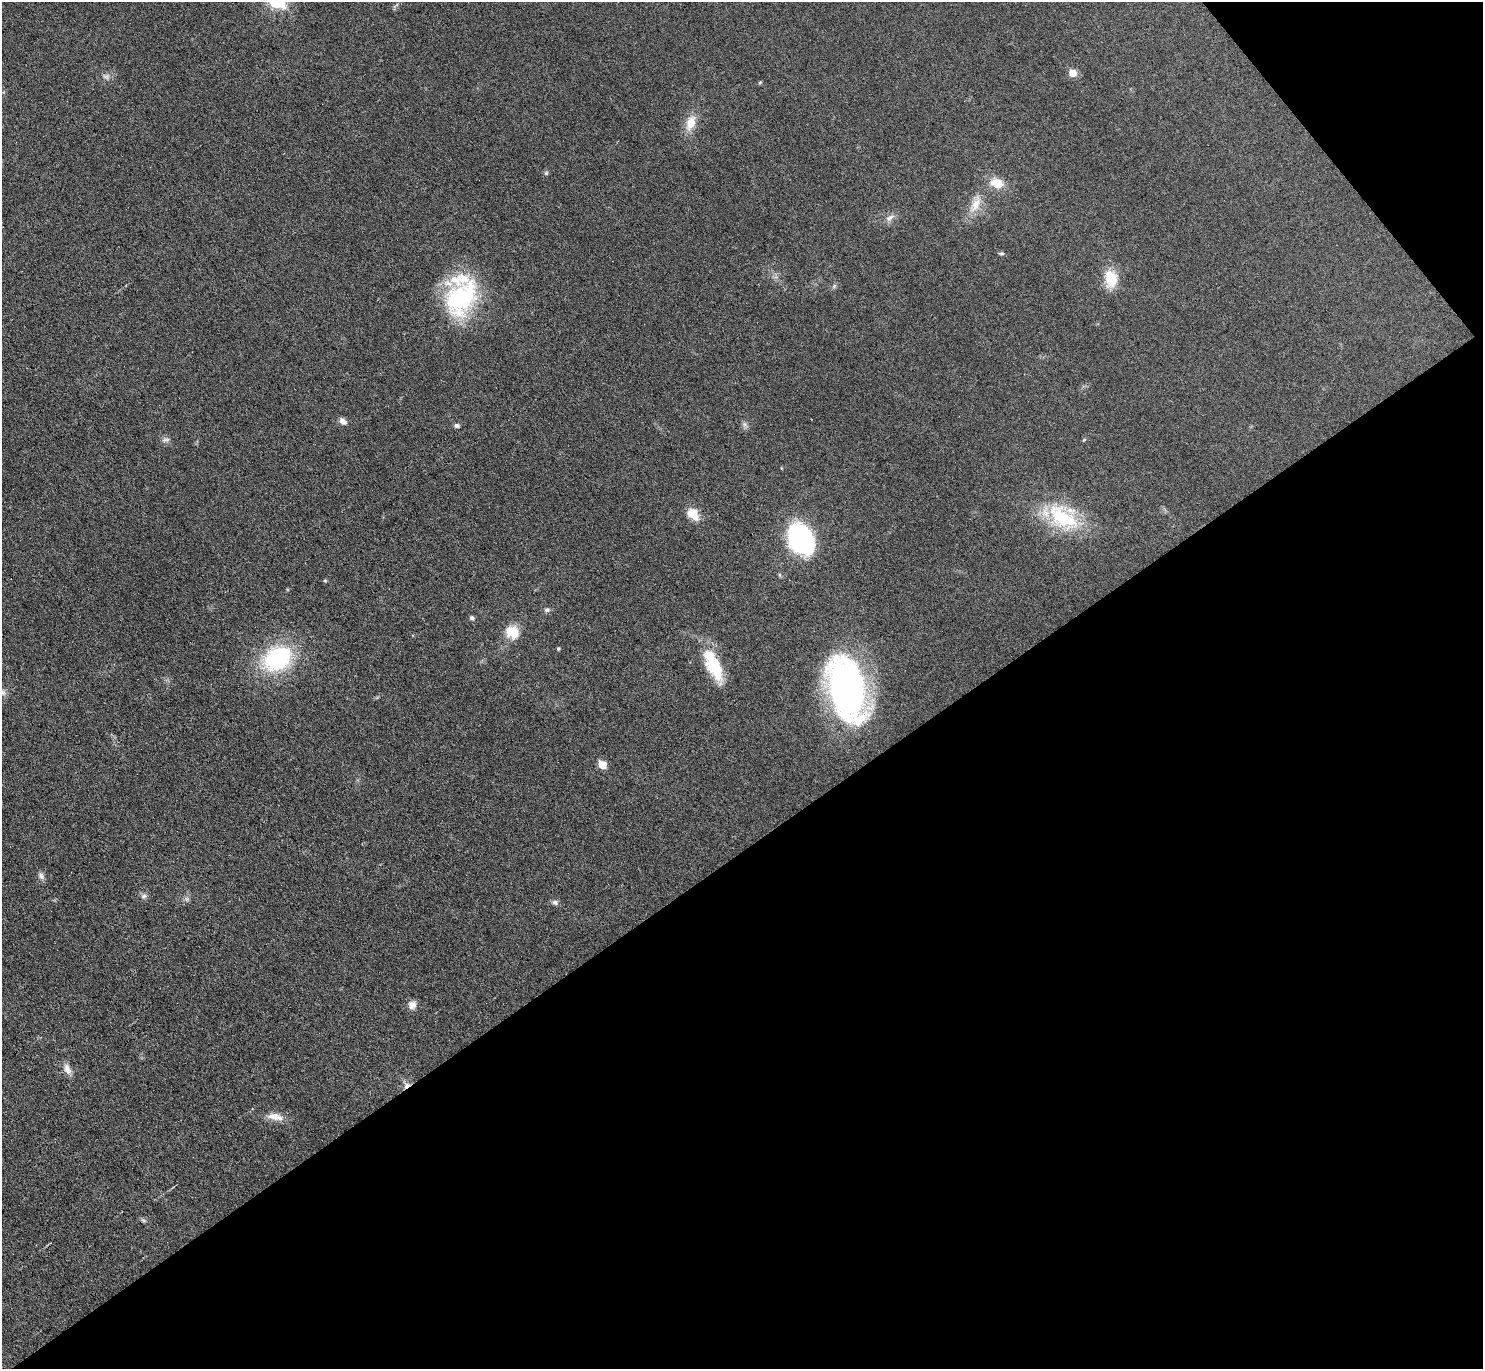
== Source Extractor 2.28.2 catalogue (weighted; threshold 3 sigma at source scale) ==
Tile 12 of 4 x 4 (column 4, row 3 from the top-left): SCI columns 4444-5924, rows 1523-2889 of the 5926 x 5921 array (HDU 1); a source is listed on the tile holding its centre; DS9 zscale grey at full resolution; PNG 1485 x 1371 px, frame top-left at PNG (2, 2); no overlay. Shown black and unused: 40% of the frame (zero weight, under 3 of 6 exposures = <1% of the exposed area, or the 3 px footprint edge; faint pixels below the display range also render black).
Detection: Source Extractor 2.28.2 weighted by HDU 2 'WHT'; one run over the whole footprint, this tile lists its part. Background 0.0346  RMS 0.004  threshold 0.0163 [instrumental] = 3 sigma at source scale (4.09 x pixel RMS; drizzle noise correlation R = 1.36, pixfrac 0.8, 0.05/0.05 arcsec/px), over >= 5 px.
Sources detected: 39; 2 too faint to see at this stretch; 1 cosmic-ray / hot-pixel residue — not listed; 2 inside a brighter listed object's ellipse — not listed separately; the other 34 listed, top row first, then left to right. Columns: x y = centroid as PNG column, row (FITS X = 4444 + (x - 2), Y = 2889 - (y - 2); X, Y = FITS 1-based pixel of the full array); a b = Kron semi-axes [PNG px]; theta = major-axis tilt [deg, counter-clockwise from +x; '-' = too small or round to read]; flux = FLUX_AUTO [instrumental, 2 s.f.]
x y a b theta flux
1072 73 6 6 - 4.9
760 82 6 3 20 0.37
691 123 21 12 71 5.7
546 173 6 5 - 0.6
997 183 13 10 -13 6.5
976 204 28 10 69 5.6
890 218 14 7 35 1.9
1001 253 9 3 -5 0.59
1110 278 12 9 -76 13
834 286 7 4 46 0.68
461 298 50 33 55 43
343 421 10 7 -36 1.8
456 425 6 6 - 0.9
166 440 12 4 8 1.1
693 514 16 12 -51 5.3
1062 517 43 23 -36 27
801 538 29 22 -59 46
325 580 6 4 -1 0.4
547 610 8 5 1 0.92
472 618 5 5 - 1.1
512 632 16 14 -32 7.1
558 649 4 3 - 0.51
278 658 30 23 31 39
715 667 34 19 -63 14
846 688 61 32 -76 130
2 692 10 7 -30 1.5
602 765 6 5 - 7.7
41 876 9 7 -52 1.4
144 896 8 6 17 1
555 902 7 7 - 1
412 1005 11 10 - 2.3
67 1069 15 8 -69 2.5
274 1116 18 11 -10 3.9
143 1220 7 4 -18 0.64
Isophote crosses this tile's border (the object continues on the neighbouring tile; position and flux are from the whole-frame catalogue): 1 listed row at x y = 2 692